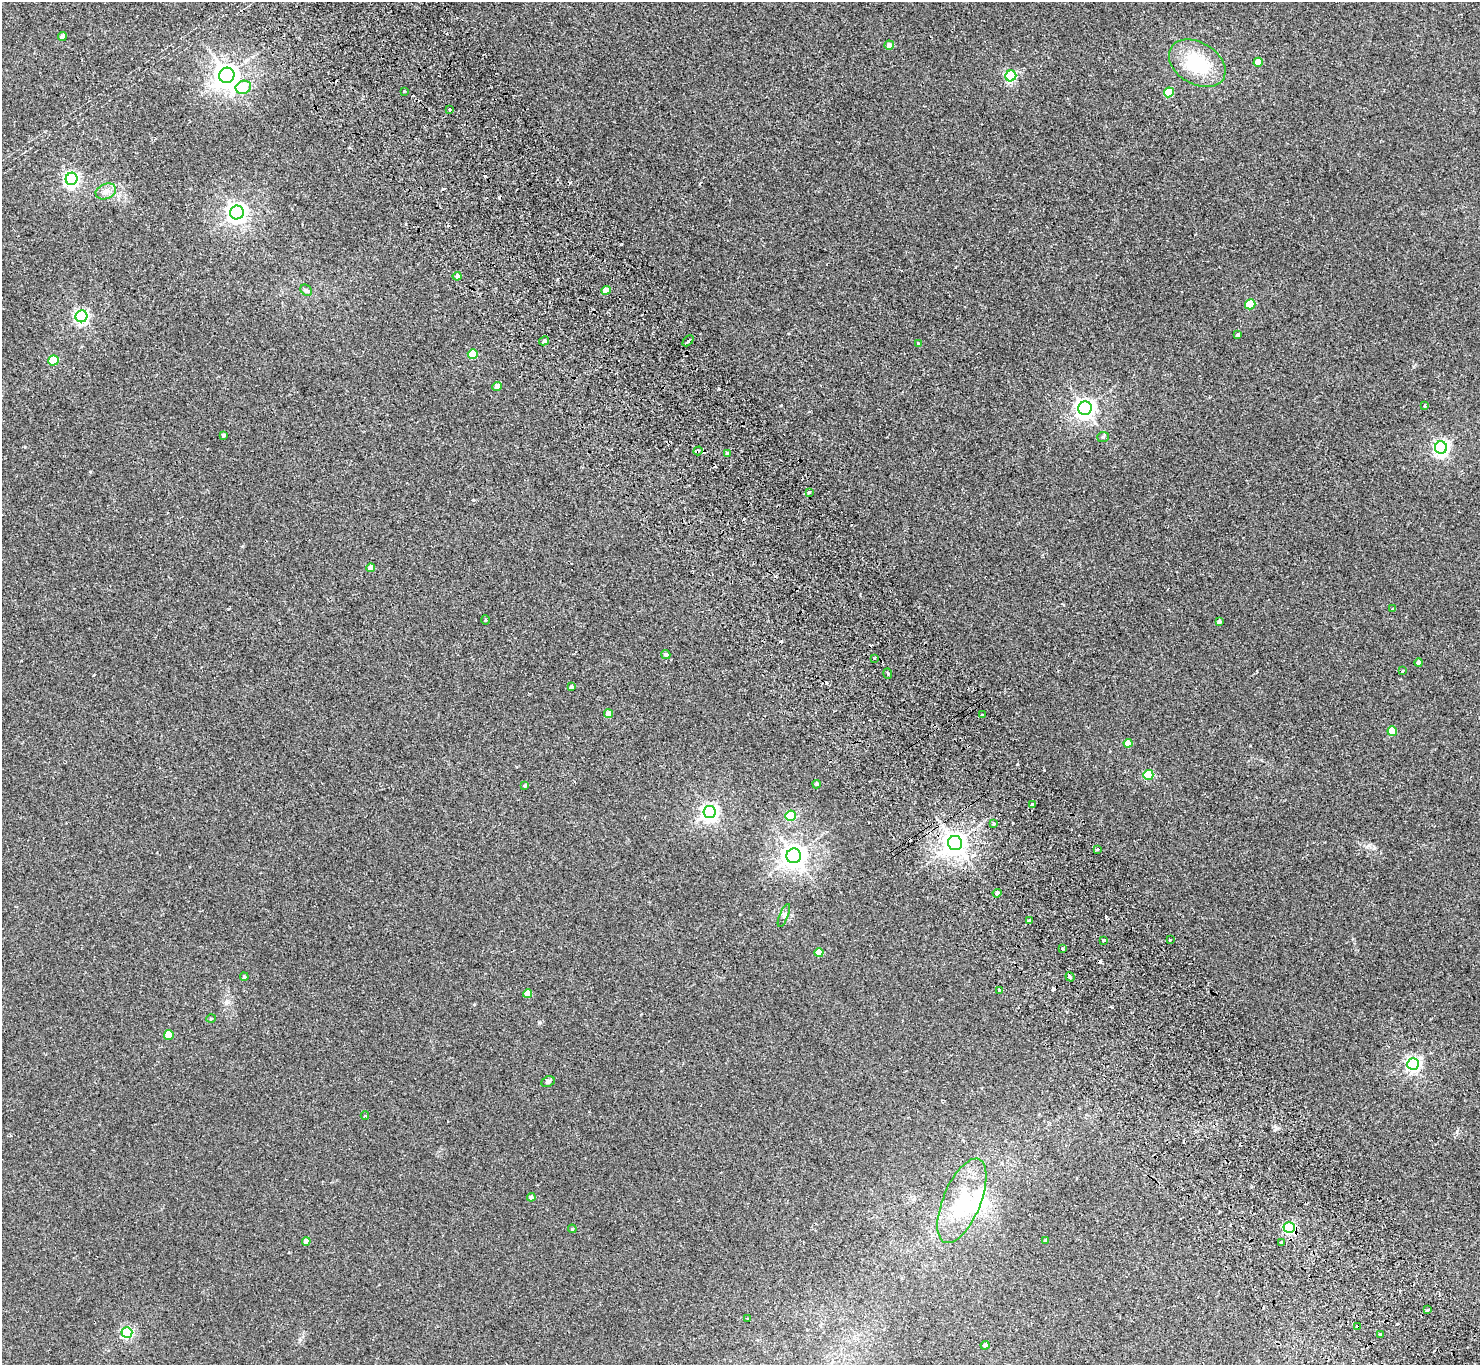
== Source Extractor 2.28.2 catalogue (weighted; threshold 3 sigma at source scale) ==
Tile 6 of 4 x 4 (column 2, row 2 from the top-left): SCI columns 1531-3008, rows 3061-4423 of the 6013 x 5985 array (HDU 1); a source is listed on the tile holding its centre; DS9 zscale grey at full resolution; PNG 1482 x 1367 px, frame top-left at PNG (2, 2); each listed source drawn as its Kron ellipse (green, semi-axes under 4 px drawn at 4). Shown black and unused: <1% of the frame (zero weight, under 2 of 3 exposures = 3% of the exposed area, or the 3 px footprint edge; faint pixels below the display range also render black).
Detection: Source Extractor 2.28.2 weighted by HDU 2 'WHT'; one run over the whole footprint, this tile lists its part. Background 0.0251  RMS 0.0068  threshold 0.0306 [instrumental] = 3 sigma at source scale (4.5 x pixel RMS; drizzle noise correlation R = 1.50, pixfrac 1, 0.05/0.05 arcsec/px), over >= 5 px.
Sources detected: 104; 1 inside a brighter object's white glare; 16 cosmic-ray / hot-pixel residue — neither listed nor drawn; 1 inside a brighter listed object's ellipse — not listed separately; the other 86 listed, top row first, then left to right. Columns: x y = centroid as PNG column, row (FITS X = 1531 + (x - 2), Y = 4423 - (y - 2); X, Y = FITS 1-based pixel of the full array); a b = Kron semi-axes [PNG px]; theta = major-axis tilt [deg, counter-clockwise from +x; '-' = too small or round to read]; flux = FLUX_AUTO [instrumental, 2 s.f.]
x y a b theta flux
62 37 5 4 - 3.9
889 45 5 4 - 3.7
1258 62 4 4 - 8.9
1197 63 30 21 -31 36
227 75 8 7 - 630
1011 76 5 5 - 80
243 87 8 6 20 16
404 91 2 2 - 0.63
1169 92 5 4 - 18
450 109 3 2 - 1.2
72 179 6 6 - 160
106 191 10 7 21 3.6
237 212 7 6 - 340
457 276 4 4 - 1.9
306 290 6 5 - 1.3
606 290 4 4 - 9.1
1250 304 5 5 - 28
81 316 6 6 - 150
1238 335 4 4 - 2.8
544 341 5 4 - 1.7
688 341 6 3 45 14
918 343 3 3 - 1
473 354 5 5 - 25
53 360 5 5 - 28
497 386 4 4 - 6.3
1425 405 4 4 - 1.2
1085 408 7 6 - 330
223 435 4 3 - 1.3
1103 437 6 5 - 1.3
1441 448 6 6 - 180
698 451 5 3 - 3.5
727 453 4 4 - 0.78
809 492 3 3 - 3.1
371 568 4 4 - 6.2
1393 609 3 3 - 0.53
485 620 5 3 - 0.54
1219 621 4 3 - 2.1
666 655 4 4 - 1.4
875 658 3 2 - 0.6
1419 663 4 4 - 3.8
1402 671 3 3 - 2.9
888 673 5 3 - 0.89
571 687 4 4 - 1.2
609 714 4 4 - 5.3
982 714 3 2 - 1.1
1392 731 5 5 - 16
1128 743 4 4 - 7.3
1148 775 5 5 - 34
817 784 4 3 - 1.4
525 786 4 4 - 0.91
1032 805 3 3 - 3
709 812 6 6 - 230
790 816 5 5 - 50
994 824 3 3 - 3.8
955 843 7 7 - 600
1097 849 3 3 - 3.5
794 856 7 7 - 570
997 893 4 4 - 1.7
784 915 12 4 67 1.6
1029 921 4 3 - 0.86
1104 940 3 3 - 1.7
1170 940 2 2 - 0.65
1063 948 3 2 - 0.91
819 953 4 4 - 14
244 977 4 3 - 0.86
1070 977 5 3 - 3.3
999 990 3 3 - 3.1
528 994 4 4 - 10
211 1019 4 3 - 0.66
169 1035 5 5 - 19
1413 1064 6 6 - 180
548 1082 7 5 25 1.6
365 1116 4 3 - 0.71
531 1197 4 4 - 2.3
962 1201 45 19 68 36
1289 1228 6 5 - 91
572 1229 4 4 - 0.73
1046 1240 4 4 - 1.3
306 1241 4 4 - 5.1
1281 1242 4 3 - 0.87
1427 1310 3 3 - 6.6
748 1319 3 3 - 1.8
1358 1327 4 4 - 3.4
127 1333 5 5 - 83
1380 1335 3 3 - 3.5
985 1345 4 4 - 2
Overlapping masked pixels (flux is a lower limit): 3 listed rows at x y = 698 451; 1289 1228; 1358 1327
Unlisted compact peaks at least as high as the median listed source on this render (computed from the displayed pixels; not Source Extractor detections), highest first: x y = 1017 764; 473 500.